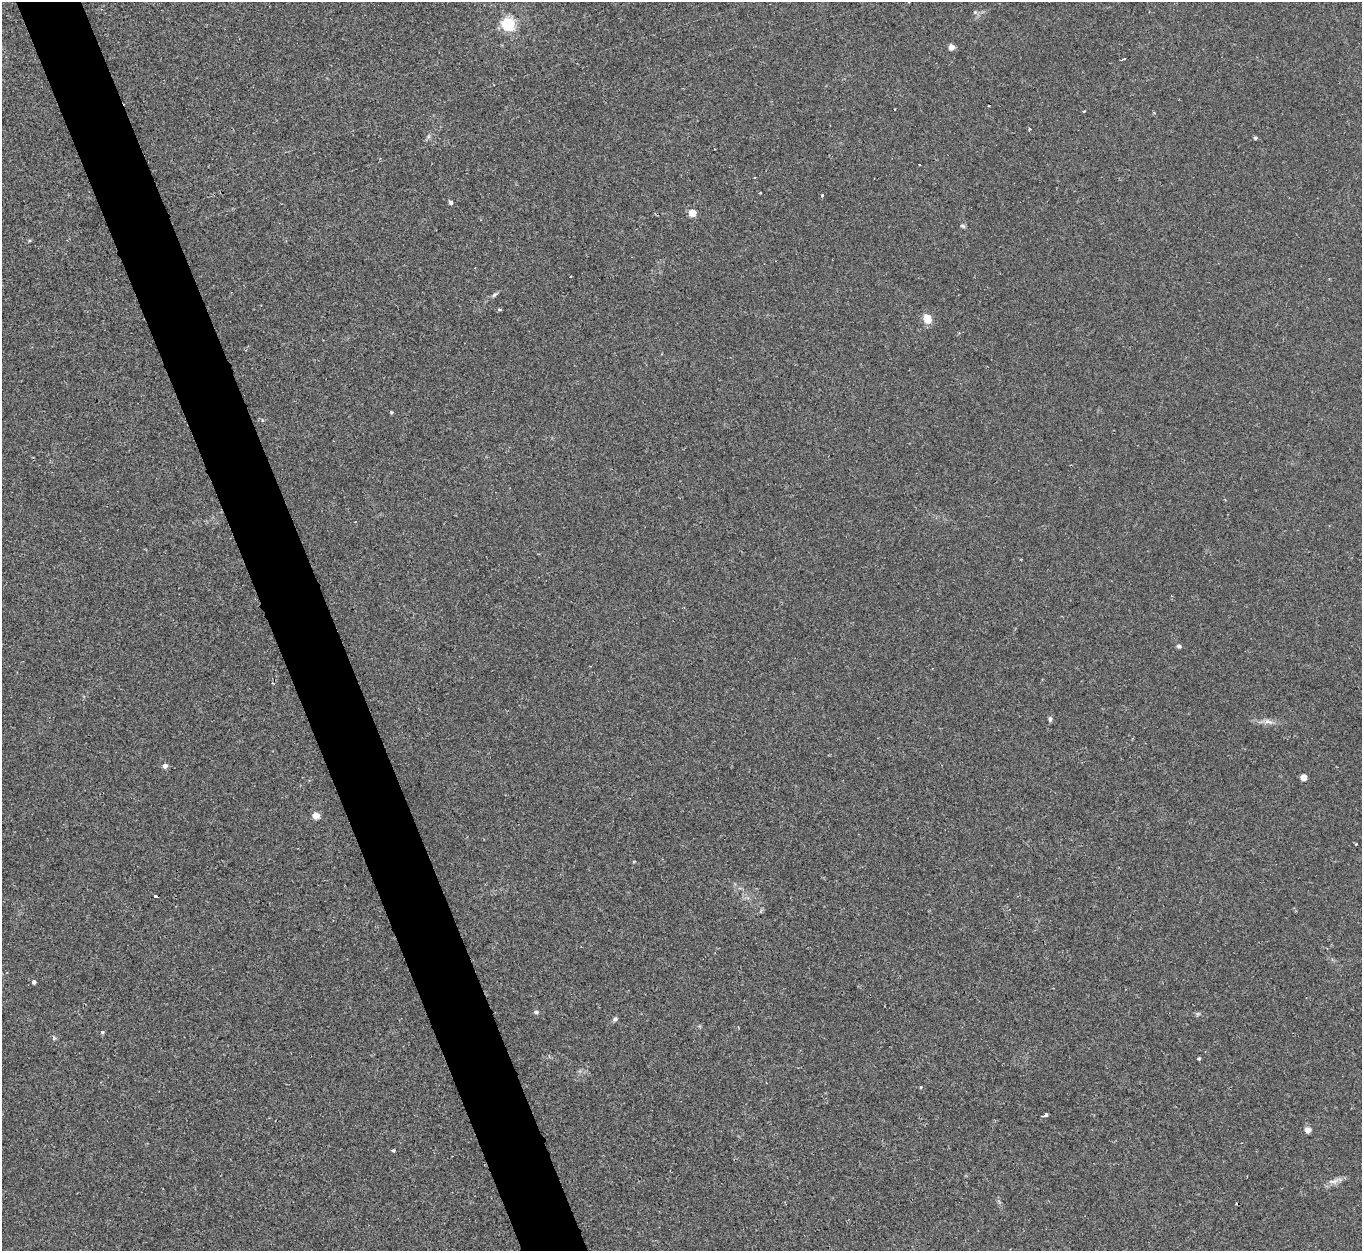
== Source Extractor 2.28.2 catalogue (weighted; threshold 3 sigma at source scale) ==
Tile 11 of 4 x 4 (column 3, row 3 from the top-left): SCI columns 2732-4091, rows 1434-2682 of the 5466 x 5490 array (HDU 1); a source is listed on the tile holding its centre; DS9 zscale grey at full resolution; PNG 1364 x 1253 px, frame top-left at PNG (2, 2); no overlay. Shown black and unused: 5% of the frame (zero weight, under 2 of 3 exposures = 2% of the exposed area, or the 3 px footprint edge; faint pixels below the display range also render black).
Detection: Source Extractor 2.28.2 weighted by HDU 2 'WHT'; one run over the whole footprint, this tile lists its part. Background 0.0246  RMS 0.0064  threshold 0.0289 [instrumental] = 3 sigma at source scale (4.5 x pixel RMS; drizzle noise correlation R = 1.50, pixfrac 1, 0.05/0.05 arcsec/px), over >= 5 px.
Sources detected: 36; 5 cosmic-ray / hot-pixel residue — not listed; the other 31 listed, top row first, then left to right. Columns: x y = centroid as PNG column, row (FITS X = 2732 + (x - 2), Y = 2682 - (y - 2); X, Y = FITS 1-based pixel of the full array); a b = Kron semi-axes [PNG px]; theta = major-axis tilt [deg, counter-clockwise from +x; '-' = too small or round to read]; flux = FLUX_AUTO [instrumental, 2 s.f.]
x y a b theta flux
975 12 5 5 - 0.84
508 24 6 5 - 130
951 47 4 4 - 6.2
1084 111 3 2 - 0.93
1255 138 4 4 - 0.95
822 195 4 3 - 4
451 202 5 4 - 2
692 213 5 4 - 15
963 226 6 4 -17 1.1
570 277 2 2 - 0.53
494 295 9 4 44 1.3
499 310 4 3 - 1.3
927 319 9 7 -57 8
391 412 4 4 - 0.71
1179 646 6 5 - 1.3
1050 719 7 5 -90 1.2
1268 721 14 5 -10 3.2
165 766 5 5 - 2.9
1303 777 5 4 - 8.7
316 816 5 4 - 11
156 896 3 3 - 2.3
34 982 4 4 - 1.9
536 1012 6 5 - 1.1
615 1019 6 5 - 1.3
102 1032 4 4 - 0.74
1199 1059 4 3 - 0.78
921 1087 4 2 - 0.53
1046 1115 4 3 - 4.6
1308 1130 5 4 - 6.4
393 1150 5 3 - 0.85
1333 1181 16 5 8 3.3